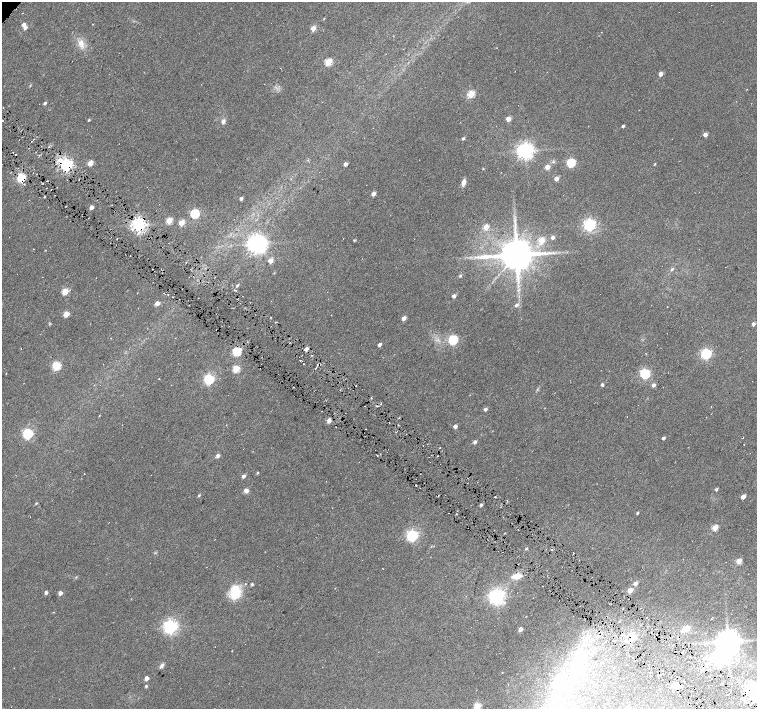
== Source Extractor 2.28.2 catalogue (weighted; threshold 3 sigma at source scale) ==
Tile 6 of 4 x 4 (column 2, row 2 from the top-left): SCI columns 1512-3021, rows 3069-4482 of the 6041 x 6067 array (HDU 1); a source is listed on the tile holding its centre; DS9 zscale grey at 2 x 2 block average (1 PNG px = mean of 2 x 2 image px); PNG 759 x 711 px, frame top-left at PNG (2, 2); no overlay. Shown black and unused: <1% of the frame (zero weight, under 3 of 6 exposures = <1% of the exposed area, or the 3 px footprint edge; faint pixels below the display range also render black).
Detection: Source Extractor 2.28.2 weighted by HDU 2 'WHT'; one run over the whole footprint, this tile lists its part. Background 0.0217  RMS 0.0052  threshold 0.0214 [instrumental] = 3 sigma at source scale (4.09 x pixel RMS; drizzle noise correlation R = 1.36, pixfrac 0.8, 0.0396/0.0396 arcsec/px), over >= 5 px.
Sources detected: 156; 6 inside a brighter object's white glare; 5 cosmic-ray / hot-pixel residue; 1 long thin detection or spike segment (spike, bleed or trail) — not listed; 2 inside a brighter listed object's ellipse — not listed separately; the other 142 listed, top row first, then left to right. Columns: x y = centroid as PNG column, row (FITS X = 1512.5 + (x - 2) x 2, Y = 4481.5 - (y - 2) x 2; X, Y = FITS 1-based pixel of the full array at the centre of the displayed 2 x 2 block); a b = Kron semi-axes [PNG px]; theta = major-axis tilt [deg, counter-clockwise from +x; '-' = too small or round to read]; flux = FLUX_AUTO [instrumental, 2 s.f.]
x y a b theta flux
679 12 2 2 - 0.32
22 13 2 2 - 0.45
324 18 3 2 - 0.75
23 24 3 3 - 4.9
25 27 3 3 - 4.6
313 28 3 3 - 19
81 43 11 8 -86 9.3
328 62 3 3 - 50
661 74 3 3 - 9.7
471 94 3 3 - 46
45 103 3 2 - 2.6
3 107 2 2 - 0.66
508 119 3 3 - 13
89 120 3 2 - 1.4
223 121 6 5 - 3.7
623 126 2 2 - 2.6
705 134 3 3 - 6.8
463 138 3 2 - 2.5
32 141 2 2 - 1
526 151 5 4 - 580
13 153 2 2 - 1.8
16 155 2 2 - 1.1
90 163 3 3 - 17
571 163 3 3 - 79
345 164 3 2 - 6.6
655 164 3 2 - 1.1
66 165 4 4 - 280
547 167 3 3 - 12
483 168 3 2 - 0.65
34 169 2 2 - 0.42
21 178 3 3 - 100
556 179 3 2 - 9.2
463 182 6 4 77 7
373 194 3 3 - 7.4
44 197 3 2 - 0.76
241 198 3 2 - 3.8
91 207 3 3 - 5.8
195 213 4 3 - 100
169 220 3 3 - 27
181 223 3 3 - 23
130 225 5 2 - 2.3
139 225 4 4 - 390
590 225 4 4 - 260
486 227 3 3 - 20
132 229 5 3 - 2.3
553 237 3 3 - 4.5
354 240 3 2 - 1.3
542 240 3 3 - 35
256 243 5 4 - 450
45 250 2 2 - 0.77
517 255 8 7 - 4000
130 256 2 2 - 0.76
270 260 3 3 - 14
672 269 4 3 - 1.9
460 276 3 3 - 1.9
237 285 5 3 - 1.4
65 291 3 3 - 29
164 293 3 2 - 0.83
454 296 3 2 - 5.6
237 299 2 2 - 0.81
157 303 3 3 - 11
516 305 4 3 - 3.3
667 307 2 2 - 0.38
66 314 3 3 - 22
404 318 3 2 - 8.7
753 324 3 3 - 3.8
110 338 2 2 - 0.38
453 340 4 3 - 120
380 345 3 2 - 5.2
306 349 3 2 - 11
237 351 3 3 - 94
706 354 4 4 - 170
312 355 2 2 - 0.77
303 364 2 2 - 0.47
56 366 3 3 - 66
236 369 3 3 - 38
645 374 4 4 - 130
159 379 2 2 - 0.61
209 379 4 4 - 140
602 385 3 2 - 3.4
653 385 3 3 - 5
485 409 3 2 - 3.6
329 421 3 3 - 7.6
389 423 2 2 - 0.53
455 426 3 2 - 5.8
27 434 4 4 - 140
663 438 2 2 - 3.4
475 442 3 3 - 4.1
744 445 2 2 - 0.47
218 456 3 3 - 5.4
377 456 2 2 - 0.74
257 473 3 2 - 1.3
243 476 3 2 - 4.9
416 485 2 2 - 1.1
716 489 3 2 - 2.4
246 491 4 3 - 9.3
199 495 3 3 - 1.4
495 497 2 2 - 0.76
743 497 3 2 - 9.6
36 503 3 2 - 1.1
481 505 2 2 - 3.4
449 513 2 2 - 0.4
637 513 3 2 - 1.5
715 527 3 3 - 27
504 533 3 2 - 0.44
412 536 4 4 - 230
431 546 3 2 - 0.68
526 549 3 2 - 1.5
552 550 2 2 - 0.8
573 553 2 2 - 0.57
739 561 3 3 - 21
517 576 11 6 10 12
635 583 3 2 - 7.6
252 584 3 3 - 1.9
335 588 3 2 - 0.41
630 590 3 3 - 16
46 592 3 2 - 4
235 592 19 13 85 26
60 593 3 3 - 6.9
496 597 4 4 - 480
504 603 4 4 - 2.6
53 612 2 2 - 0.55
646 617 2 2 - 0.61
619 621 2 2 - 0.62
170 627 4 4 - 400
686 628 4 3 - 23
520 629 3 3 - 9.5
632 635 12 5 -44 5.5
614 641 2 2 - 0.72
728 641 6 5 - 1500
577 656 14 5 63 13
705 659 3 2 - 1.7
162 666 7 4 49 3.2
661 674 2 2 - 0.75
658 676 2 2 - 1.1
147 678 3 2 - 8.3
557 685 12 11 - 26
146 686 3 3 - 1.5
676 686 5 4 - 6.3
754 698 3 3 - 35
477 706 3 3 - 52
628 708 3 3 - 13
Overlapping masked pixels (flux is a lower limit): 1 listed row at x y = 139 225
Isophote crosses this tile's border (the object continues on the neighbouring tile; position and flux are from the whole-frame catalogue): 3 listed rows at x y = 754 698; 477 706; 628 708
Diffuse or blended objects may show on this block-average render without a row.